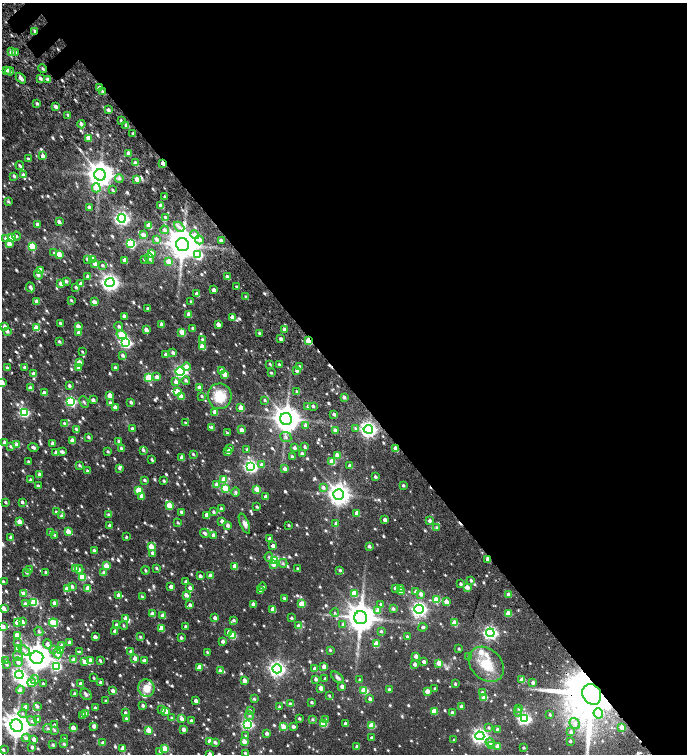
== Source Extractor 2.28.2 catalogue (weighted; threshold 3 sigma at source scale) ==
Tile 8 of 4 x 4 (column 4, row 2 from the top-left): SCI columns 4508-5877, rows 3189-4691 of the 6336 x 6368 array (HDU 1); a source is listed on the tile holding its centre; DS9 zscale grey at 2 x 2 block average (1 PNG px = mean of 2 x 2 image px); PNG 689 x 756 px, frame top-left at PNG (2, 3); each listed source drawn as its Kron ellipse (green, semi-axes under 4 px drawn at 4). Shown black and unused: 51% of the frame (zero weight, under 4 of 7 exposures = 11% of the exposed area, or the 3 px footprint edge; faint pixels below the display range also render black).
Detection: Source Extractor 2.28.2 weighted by HDU 2 'WHT'; one run over the whole footprint, this tile lists its part. Background 0.0182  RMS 0.0058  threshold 0.0236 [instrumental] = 3 sigma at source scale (4.09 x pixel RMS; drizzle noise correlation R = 1.36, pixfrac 0.8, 0.0396/0.0396 arcsec/px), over >= 5 px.
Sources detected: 950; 4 too faint to see at this stretch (2 x 2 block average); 1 inside a brighter object's white glare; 3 cosmic-ray / hot-pixel residue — neither listed nor drawn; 19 inside a brighter listed object's ellipse — not listed separately; of the other 923, all 500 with FLUX_AUTO >= 1.76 (the completeness limit of this list) listed and drawn (423 fainter detections not listed), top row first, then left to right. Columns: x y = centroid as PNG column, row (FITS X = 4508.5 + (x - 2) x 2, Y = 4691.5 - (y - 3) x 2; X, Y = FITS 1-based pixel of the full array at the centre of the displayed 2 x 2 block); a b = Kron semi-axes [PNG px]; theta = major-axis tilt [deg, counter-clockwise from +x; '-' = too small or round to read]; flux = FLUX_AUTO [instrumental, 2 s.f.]
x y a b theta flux
35 31 3 2 - 3.2
11 52 4 3 - 5.3
16 53 3 3 - 4.6
43 68 4 3 - 2
7 70 3 3 - 3.5
10 71 4 3 - 2.7
21 78 6 3 -49 5.3
40 78 3 2 - 4.1
48 79 3 3 - 4.2
99 88 4 3 - 5.1
103 92 4 3 - 2.7
37 104 3 2 - 3
56 107 3 3 - 4.5
108 110 3 3 - 5
68 115 3 2 - 2.2
121 121 3 2 - 1.9
81 124 4 3 - 4.7
126 125 4 3 - 2.8
133 133 2 2 - 2.5
88 138 3 3 - 13
128 153 4 2 - 4.9
43 156 3 3 - 6.4
28 159 3 2 - 3
135 163 3 2 - 5.4
163 163 3 2 - 11
20 166 4 3 - 2.6
23 175 4 3 - 3.3
100 175 6 5 - 1400
14 176 3 3 - 2.6
119 178 4 3 - 3.8
137 179 3 3 - 8.5
96 188 4 4 - 23
113 190 3 2 - 1.9
165 197 3 2 - 1.9
8 202 4 3 - 2.3
161 206 3 2 - 9.6
89 207 3 2 - 6.1
165 217 3 3 - 2.2
122 218 4 4 - 320
59 222 3 2 - 5.6
37 224 3 2 - 5.1
149 226 3 3 - 18
179 227 6 3 -42 3.9
164 230 4 4 - 3.8
195 234 4 4 - 4.2
143 235 3 3 - 8
16 236 4 3 - 2
12 238 3 3 - 28
6 239 4 3 - 4.2
156 239 4 3 - 4.6
199 240 4 4 - 7.6
221 240 3 2 - 4
9 244 3 3 - 9.6
131 244 3 3 - 100
183 245 7 6 - 2400
32 246 3 3 - 51
54 253 4 3 - 1.8
151 253 3 3 - 27
59 254 3 3 - 22
198 255 4 3 - 95
87 259 4 3 - 3.3
92 259 3 3 - 12
145 259 3 3 - 3.2
150 259 5 4 - 2.7
125 260 3 2 - 7.9
168 262 3 3 - 13
95 263 3 3 - 6
102 265 3 3 - 2.4
40 270 3 3 - 16
38 275 5 4 - 3.8
88 277 3 3 - 3.8
227 277 3 2 - 4.8
66 281 3 3 - 3.4
110 282 4 4 - 530
61 284 3 3 - 10
81 284 3 2 - 5.5
31 287 5 3 - 4.5
76 287 3 2 - 2.5
236 287 3 2 - 1.8
214 290 3 2 - 7.1
197 294 3 2 - 9.4
246 297 3 2 - 2.9
71 300 3 2 - 1.8
36 301 3 3 - 4.8
94 302 3 2 - 8.7
191 302 3 2 - 2.6
148 309 2 2 - 3.8
189 314 3 2 - 9.6
124 316 2 2 - 4.8
232 317 3 2 - 9.5
60 323 3 2 - 2.9
162 324 3 2 - 5.8
218 324 3 2 - 7.7
78 326 3 3 - 8.2
119 326 4 3 - 3.1
5 327 3 2 - 7.4
36 328 3 3 - 31
193 328 3 3 - 2.4
284 329 3 2 - 5.4
146 330 3 2 - 7.1
7 331 3 2 - 4.6
79 332 3 3 - 7.7
182 332 3 3 - 26
259 333 3 2 - 2.6
121 335 5 3 - 43
280 339 3 3 - 3.1
202 340 3 3 - 3
59 341 3 2 - 2.5
308 341 3 2 - 33
126 342 4 4 - 180
202 347 3 3 - 20
82 352 3 2 - 1.8
173 352 3 3 - 3.6
166 354 3 3 - 4.5
123 355 3 3 - 3.7
79 362 3 3 - 11
270 364 3 2 - 1.9
279 365 3 2 - 2.2
25 367 3 3 - 3.3
186 367 4 3 - 8
300 367 3 3 - 6.3
7 368 3 2 - 2.5
78 368 4 3 - 3.7
115 368 3 2 - 4.6
297 370 3 3 - 4.2
180 371 4 4 - 190
222 371 3 3 - 9.5
271 373 2 2 - 2.1
34 374 3 2 - 6.4
225 374 3 3 - 14
157 377 3 3 - 5.3
148 378 3 3 - 49
186 380 4 3 - 3.1
2 382 3 3 - 18
176 382 4 3 - 5.8
69 386 3 2 - 4.5
199 387 3 2 - 7.5
30 388 3 2 - 9.4
177 392 3 3 - 32
297 392 3 3 - 2.8
44 393 3 2 - 7.2
110 395 3 3 - 18
202 396 3 2 - 1.8
220 396 13 12 - 28
181 397 3 3 - 11
344 397 3 2 - 4.4
93 400 3 3 - 4
265 400 3 3 - 1.9
71 402 4 4 - 130
84 402 6 3 -66 2.2
131 402 3 2 - 3.5
110 403 3 3 - 2.7
313 406 3 2 - 2.5
115 407 3 2 - 5.8
308 407 3 3 - 2.2
241 408 3 3 - 23
24 412 4 3 - 120
215 412 3 3 - 10
334 414 2 2 - 3.6
286 419 6 6 - 1700
64 423 3 3 - 2.6
186 423 4 2 - 1.9
305 425 4 3 - 3.1
212 427 3 2 - 3.2
76 429 3 3 - 2.3
132 429 3 2 - 4.9
355 429 4 3 - 1.9
368 429 5 4 - 440
241 430 3 3 - 6.6
335 430 3 3 - 4.5
227 433 3 2 - 1.9
88 437 3 2 - 3
286 437 6 5 - 2.9
72 440 3 3 - 9.4
119 441 3 2 - 3.1
5 443 3 3 - 8.4
52 443 3 3 - 3.7
17 445 3 3 - 10
10 446 4 3 - 2.3
33 447 5 3 - 3.3
305 447 4 2 - 2.2
121 448 3 2 - 3.7
294 448 3 2 - 3.9
395 448 3 2 - 12
230 449 2 2 - 3.6
247 449 3 2 - 1.8
143 450 4 3 - 3
56 452 3 2 - 4
62 452 4 3 - 4.5
108 452 3 2 - 2.2
228 452 3 2 - 6.8
193 454 3 3 - 1.9
302 454 2 2 - 4
337 455 4 3 - 8.2
182 457 3 2 - 7.8
292 457 3 2 - 2.6
152 460 3 2 - 2.1
28 462 3 2 - 2
332 462 3 3 - 28
79 465 3 3 - 2.3
262 465 4 3 - 4.6
251 466 4 4 - 250
350 466 3 2 - 7.3
119 468 4 3 - 2.4
285 469 3 3 - 6.1
87 471 3 2 - 2.3
39 474 3 2 - 4.2
375 477 3 3 - 2.7
30 480 3 3 - 2.6
145 480 3 3 - 3.2
224 480 3 3 - 19
164 481 2 2 - 2.5
216 484 3 3 - 5.8
403 485 2 2 - 2.5
38 486 3 2 - 3.1
323 487 4 3 - 3.9
225 488 3 3 - 24
257 489 3 3 - 23
138 490 4 3 - 23
235 492 4 3 - 2.7
339 495 5 5 - 940
142 496 3 3 - 8
266 497 3 2 - 7.5
6 502 3 2 - 2.5
22 502 3 2 - 3.3
169 505 3 3 - 22
257 507 3 2 - 2.2
221 509 3 2 - 4.4
56 512 3 3 - 2.7
182 512 3 3 - 3.5
214 512 3 2 - 3.2
357 513 3 3 - 11
109 515 3 3 - 2.9
207 515 3 2 - 9.7
61 516 3 3 - 3.7
385 520 3 2 - 7.1
222 521 3 3 - 5.2
430 521 3 3 - 4
19 522 3 3 - 12
178 523 3 2 - 1.9
244 524 11 4 -67 4.6
336 524 4 3 - 2.8
110 525 3 2 - 3.4
228 525 3 3 - 6.3
289 525 2 2 - 1.8
437 527 4 3 - 2.1
68 531 3 3 - 14
51 532 3 3 - 2.4
205 533 5 3 - 4.2
55 535 4 3 - 1.9
213 535 3 2 - 6.1
11 537 4 3 - 3.9
126 537 2 2 - 2.1
270 539 3 3 - 4.9
151 546 3 3 - 18
273 546 3 3 - 6.6
369 546 3 3 - 3.6
94 550 3 2 - 2.9
152 553 3 3 - 3.8
269 557 4 4 - 2.5
488 559 3 2 - 8.1
275 560 4 3 - 73
283 563 4 4 - 2.4
274 564 3 3 - 11
106 566 3 3 - 21
235 566 3 3 - 17
75 568 3 3 - 20
157 568 3 3 - 1.8
79 569 4 3 - 2.5
298 569 2 2 - 2.7
30 570 3 3 - 1.9
145 570 4 3 - 2.2
340 570 3 3 - 2.5
26 572 3 3 - 2.7
46 572 3 2 - 2.5
104 573 3 3 - 3.5
200 576 3 2 - 3.4
210 576 3 2 - 6.7
82 577 3 3 - 34
471 580 2 2 - 2.9
3 581 3 2 - 2
186 582 3 2 - 3.9
461 584 3 2 - 2.8
72 586 3 3 - 3.9
171 587 3 3 - 8.9
262 587 4 3 - 3
467 587 3 3 - 9.4
67 588 3 3 - 19
88 588 3 3 - 20
190 588 3 3 - 5.3
395 588 3 2 - 3.4
400 588 3 3 - 3.8
261 591 3 3 - 3.5
401 591 3 3 - 7.6
415 592 3 3 - 3.7
23 593 3 3 - 6
354 593 3 3 - 20
421 594 3 3 - 5.4
508 594 3 2 - 7.1
119 595 3 2 - 6.9
186 595 3 3 - 8.3
142 597 4 3 - 1.9
284 598 3 2 - 2.5
436 600 3 3 - 34
34 602 3 3 - 70
446 602 3 3 - 16
54 603 3 2 - 7.3
25 604 3 3 - 4.1
253 604 3 2 - 7
302 604 4 3 - 28
381 604 3 3 - 1.9
190 605 3 2 - 4
3 608 3 3 - 12
273 609 3 3 - 17
393 609 3 3 - 3
419 609 4 4 - 350
378 610 3 3 - 11
335 613 4 4 - 1.9
508 613 3 3 - 24
152 614 3 3 - 8.6
163 616 3 3 - 13
215 618 3 3 - 5.3
291 618 2 2 - 2.5
361 618 6 6 - 2200
126 619 3 3 - 13
234 620 3 2 - 2.8
17 622 3 3 - 15
22 622 3 3 - 4.3
54 623 4 3 - 44
454 623 3 3 - 29
343 624 4 3 - 2.2
117 625 3 3 - 4.9
124 625 4 3 - 1.9
299 626 4 3 - 4.5
3 627 3 3 - 13
186 627 3 2 - 3
423 627 4 3 - 2.7
161 629 4 3 - 15
39 631 5 3 - 1.9
115 631 3 3 - 4.7
381 631 3 3 - 2.4
229 632 4 3 - 4.5
490 633 4 4 - 300
232 635 3 3 - 48
18 636 4 3 - 21
95 637 3 2 - 7.4
140 637 3 3 - 2
407 637 3 2 - 2.1
181 638 3 2 - 3.1
223 641 3 3 - 5.5
69 642 3 3 - 4.1
17 643 4 3 - 2
47 644 4 4 - 3.8
376 644 3 3 - 25
62 645 3 3 - 4.3
18 648 3 3 - 13
54 649 4 3 - 1.8
459 649 3 2 - 2.2
24 650 7 4 -38 3.5
330 650 3 2 - 2.2
61 651 3 3 - 7.5
131 651 3 3 - 4.4
79 652 4 2 - 1.8
207 652 3 2 - 1.9
57 653 5 3 - 11
18 656 5 4 - 3
416 656 3 3 - 6.6
469 657 3 3 - 1.8
37 658 6 6 - 1600
135 658 3 2 - 9.1
73 660 3 3 - 9.8
100 660 3 2 - 2
6 661 4 3 - 2.2
90 661 4 3 - 10
144 661 3 2 - 7.5
18 662 5 3 - 4.7
84 662 4 3 - 6.8
424 662 2 2 - 4.8
439 663 3 3 - 26
415 664 3 2 - 6
486 664 20 15 -45 34
7 665 3 3 - 2.4
56 666 4 3 - 120
199 667 4 3 - 11
324 667 3 3 - 14
315 668 3 3 - 9
277 669 4 4 - 420
220 671 3 3 - 4.1
19 675 4 4 - 250
337 677 7 4 -39 3.6
94 678 2 2 - 2.1
316 679 3 2 - 4.4
325 679 2 2 - 2.4
35 680 4 4 - 2.6
360 680 3 2 - 2.6
522 680 3 3 - 23
244 681 3 3 - 12
100 682 3 2 - 2.5
533 682 2 2 - 4.9
32 683 4 3 - 11
43 684 2 2 - 2.2
81 684 3 3 - 5.2
455 684 3 2 - 1.8
342 686 3 3 - 5.8
146 688 8 8 - 16
321 688 3 3 - 9.1
389 689 2 2 - 3
435 689 2 2 - 2.3
20 690 4 3 - 2.8
364 690 3 3 - 44
113 691 3 2 - 6.3
427 691 3 3 - 14
482 692 3 3 - 2.5
75 694 2 2 - 2.3
86 694 6 5 - 2.8
592 694 11 9 -59 11000
329 696 3 3 - 1.8
484 698 3 3 - 14
254 699 3 3 - 2
370 699 3 3 - 4.6
106 701 2 2 - 2
196 701 3 2 - 6.8
311 702 2 2 - 2.9
290 704 3 3 - 2.7
37 706 3 3 - 2.7
143 706 3 2 - 3.4
461 706 2 2 - 3.6
279 707 3 2 - 2.4
25 708 3 3 - 6.5
95 708 2 2 - 3.2
519 709 3 3 - 2.3
162 710 3 2 - 2.8
166 711 3 3 - 8.4
250 711 3 3 - 2.5
434 711 3 3 - 25
452 712 3 3 - 3.6
518 712 4 4 - 2.1
23 713 4 4 - 2.2
86 713 3 3 - 2.9
125 713 3 2 - 2.4
598 713 5 5 - 6.5
82 715 4 3 - 3.7
249 715 5 4 - 2.7
550 715 3 2 - 2.3
172 718 4 3 - 1.9
38 719 4 3 - 2.6
126 719 3 2 - 2.2
182 719 3 3 - 5.3
299 719 2 2 - 2.3
312 719 3 3 - 2.2
524 719 4 4 - 220
326 720 3 3 - 2.6
32 721 5 4 - 3.7
191 721 3 2 - 4.6
575 723 6 4 -54 5.1
247 724 4 4 - 170
323 724 3 3 - 44
345 724 3 2 - 5.8
55 725 3 2 - 2.4
371 725 3 3 - 33
17 726 6 5 - 1500
94 726 3 3 - 7.4
293 726 3 3 - 3.8
284 727 3 3 - 22
489 727 4 4 - 1.9
621 727 3 3 - 11
73 728 3 3 - 12
48 729 4 4 - 2.3
183 729 3 2 - 7.3
498 729 3 3 - 5.4
54 730 4 3 - 1.9
149 730 3 3 - 26
571 732 4 4 - 3.7
267 733 2 2 - 4.5
246 736 4 3 - 1.8
480 736 5 4 - 400
26 738 4 4 - 3.9
372 738 2 2 - 3.5
34 739 3 3 - 7.3
64 739 3 3 - 2.7
454 740 3 2 - 1.9
210 741 3 3 - 18
244 741 3 3 - 9.9
570 741 3 3 - 2.5
215 742 4 3 - 3.2
490 742 5 4 - 4.1
103 743 3 3 - 4.7
64 744 3 3 - 2.4
53 745 3 2 - 2.5
491 746 3 3 - 15
498 746 3 3 - 8.5
32 747 3 2 - 4.4
357 747 3 3 - 4
524 748 2 2 - 1.9
122 749 3 3 - 10
165 749 3 3 - 35
3 750 3 2 - 2.5
160 751 4 3 - 2.1
245 753 3 3 - 2.2
210 754 3 2 - 4.8
Overlapping masked pixels (flux is a lower limit): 9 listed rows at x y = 35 31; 43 68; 99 88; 103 92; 163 163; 308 341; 395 448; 488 559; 592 694
Isophote crosses this tile's border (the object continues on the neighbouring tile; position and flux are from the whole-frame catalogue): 4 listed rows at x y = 2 382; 3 608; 3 627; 210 754